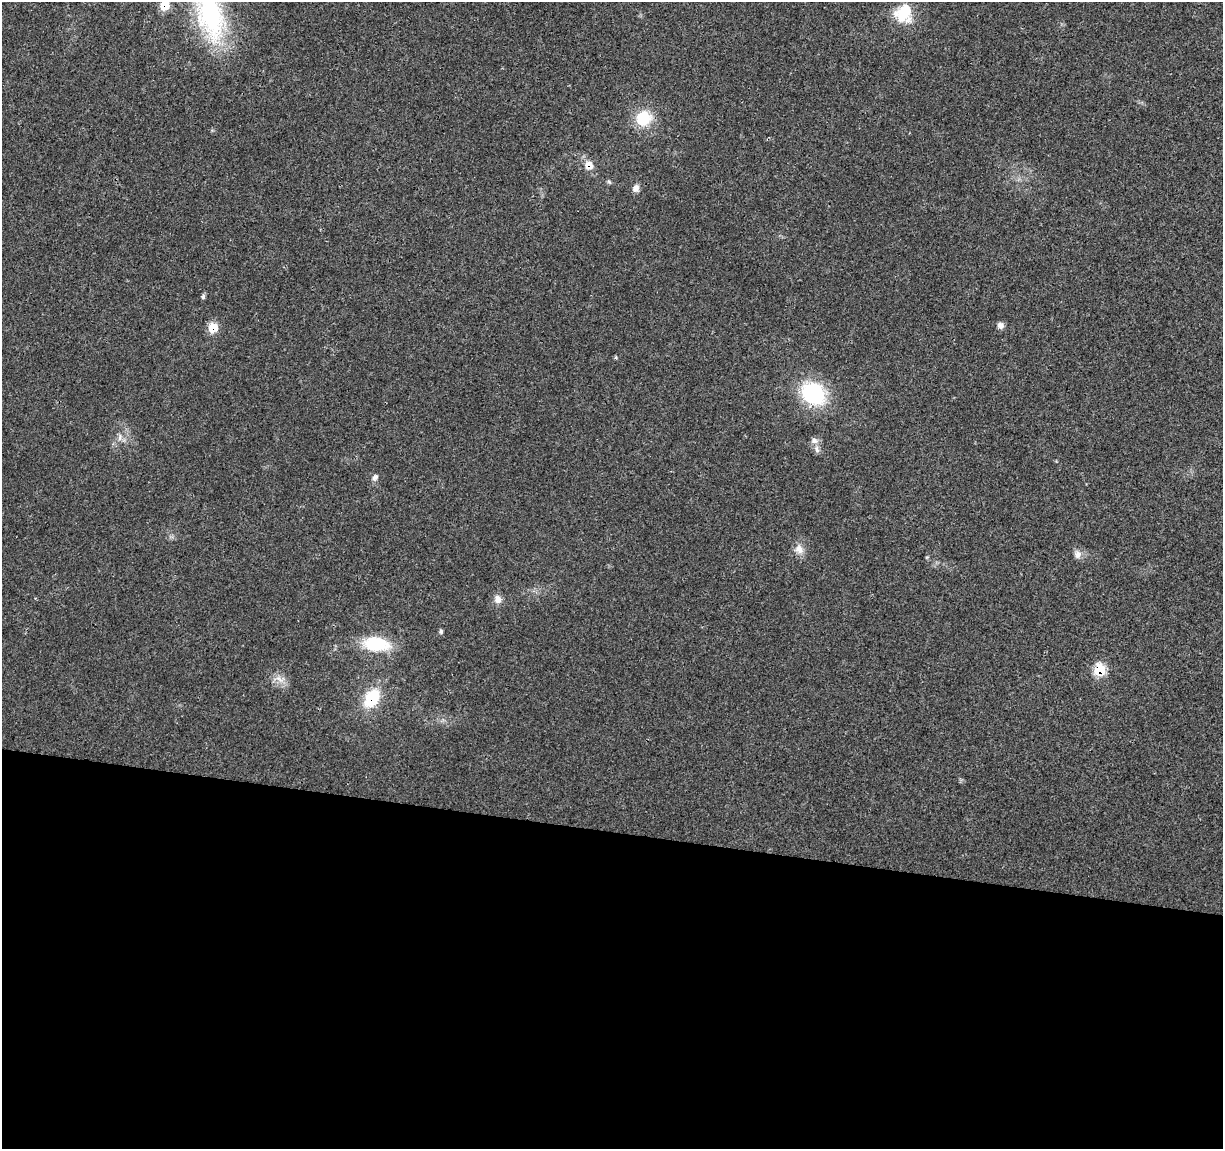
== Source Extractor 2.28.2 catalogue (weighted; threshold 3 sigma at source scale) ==
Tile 14 of 4 x 4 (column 2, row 4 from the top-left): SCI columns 1227-2447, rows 232-1378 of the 4900 x 5106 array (HDU 1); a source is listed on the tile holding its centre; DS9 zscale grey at full resolution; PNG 1225 x 1151 px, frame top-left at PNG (2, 2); no overlay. Shown black and unused: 28% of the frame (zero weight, under 3 of 4 exposures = <1% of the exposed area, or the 3 px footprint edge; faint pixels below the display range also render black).
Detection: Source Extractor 2.28.2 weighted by HDU 2 'WHT'; one run over the whole footprint, this tile lists its part. Background 0.0199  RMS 0.0029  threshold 0.0128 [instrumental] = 3 sigma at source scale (4.5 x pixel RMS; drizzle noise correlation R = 1.50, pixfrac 1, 0.0396/0.0396 arcsec/px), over >= 5 px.
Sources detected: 23; all 23 listed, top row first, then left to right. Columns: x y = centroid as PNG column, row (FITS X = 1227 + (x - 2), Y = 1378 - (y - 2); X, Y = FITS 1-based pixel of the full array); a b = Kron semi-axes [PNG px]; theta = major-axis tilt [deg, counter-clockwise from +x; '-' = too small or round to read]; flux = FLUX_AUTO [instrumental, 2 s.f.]
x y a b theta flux
165 5 9 8 - 6.1
904 12 19 14 65 11
210 15 73 32 -73 40
644 118 17 16 - 9.5
588 165 11 11 - 2.8
609 182 7 4 -44 0.43
636 188 10 8 62 1.4
203 297 6 5 - 0.55
1001 325 8 8 - 1.2
213 327 8 8 - 6.7
813 393 23 19 -40 26
120 437 11 5 79 1.1
814 441 10 7 -13 1.3
817 449 12 6 -73 1.1
375 477 10 7 59 0.97
799 549 14 11 -58 2.3
1078 555 10 10 - 1.7
497 599 11 9 -84 1.9
441 631 6 5 - 0.52
376 644 29 15 -5 14
1099 670 8 7 - 13
279 679 14 6 -45 1.9
372 698 20 13 54 12
Overlapping masked pixels (flux is a lower limit): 5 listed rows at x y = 165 5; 588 165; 213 327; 1099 670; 372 698
Isophote crosses this tile's border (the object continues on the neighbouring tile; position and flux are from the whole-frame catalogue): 2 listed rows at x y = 165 5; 210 15